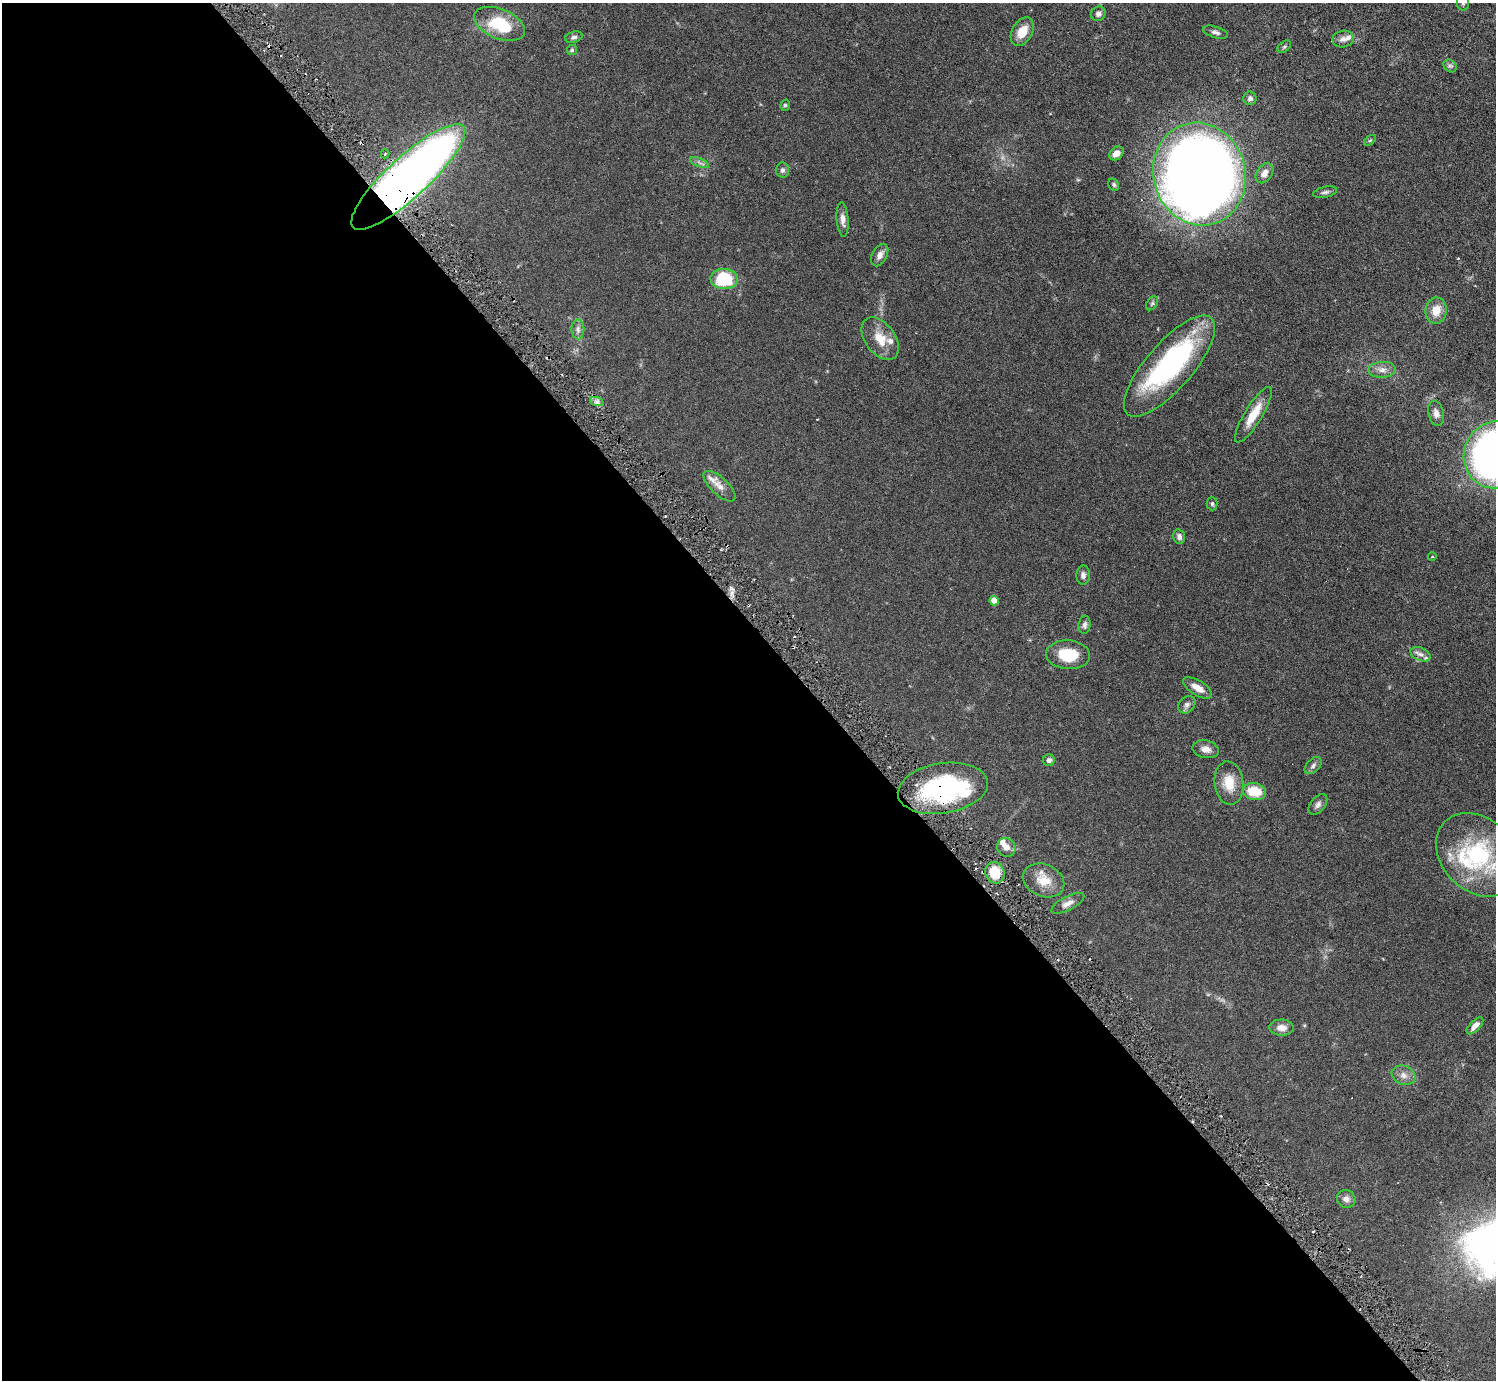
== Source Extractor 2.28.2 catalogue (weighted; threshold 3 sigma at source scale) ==
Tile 9 of 4 x 4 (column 1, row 3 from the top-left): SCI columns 1-1494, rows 1677-3054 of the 5977 x 5967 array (HDU 1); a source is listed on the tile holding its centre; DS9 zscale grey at full resolution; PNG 1498 x 1382 px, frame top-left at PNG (2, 3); each listed source drawn as its Kron ellipse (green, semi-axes under 4 px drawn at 4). Shown black and unused: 54% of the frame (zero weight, under 3 of 6 exposures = <1% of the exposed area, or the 3 px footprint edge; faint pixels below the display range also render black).
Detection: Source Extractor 2.28.2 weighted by HDU 2 'WHT'; one run over the whole footprint, this tile lists its part. Background 0.0941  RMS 0.0047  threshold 0.0192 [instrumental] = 3 sigma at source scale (4.09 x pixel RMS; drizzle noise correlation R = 1.36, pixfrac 0.8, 0.05/0.05 arcsec/px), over >= 5 px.
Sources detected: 78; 3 inside a brighter object's white glare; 6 cosmic-ray / hot-pixel residue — neither listed nor drawn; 7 inside a brighter listed object's ellipse — not listed separately; the other 62 listed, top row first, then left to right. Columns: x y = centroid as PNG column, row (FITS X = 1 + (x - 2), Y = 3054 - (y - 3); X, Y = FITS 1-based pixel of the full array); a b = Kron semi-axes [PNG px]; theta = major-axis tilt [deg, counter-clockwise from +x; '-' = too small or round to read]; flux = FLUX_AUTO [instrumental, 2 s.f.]
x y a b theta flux
1463 3 8 6 -90 0.98
1098 14 7 7 - 1.5
499 24 27 15 -22 18
1022 32 15 10 60 6.2
1215 32 13 5 -17 1.4
574 37 9 5 15 1.2
1343 39 11 8 10 2
1284 47 8 5 41 0.73
572 50 5 5 - 0.6
1450 66 7 6 - 0.9
1250 98 7 6 - 1.2
785 105 6 4 74 0.64
1370 140 7 3 36 0.53
1116 153 8 6 43 3
385 154 4 3 - 0.42
699 163 10 3 -21 0.94
782 170 7 6 - 1.1
1264 173 11 7 55 2.6
1199 174 52 46 -75 650
408 177 75 20 43 410
1114 185 6 5 - 0.66
1325 192 12 5 12 1.3
843 220 17 6 -86 2.2
880 255 12 7 62 2.5
724 279 14 10 -2 23
1152 303 8 5 54 0.74
1436 311 13 10 82 5.3
578 329 10 6 -89 1.6
880 339 24 15 -54 7.6
1169 366 64 23 49 58
1382 370 14 8 4 2.7
597 402 7 4 -18 1.1
1436 413 13 7 -77 2.2
1253 415 32 8 59 8.4
1495 455 34 31 71 200
719 486 20 8 -43 3.4
1212 504 6 5 - 0.68
1179 537 7 6 - 1.5
1432 557 4 3 - 0.32
1083 575 9 6 88 1.6
994 601 5 4 - 4
1085 625 9 6 82 1.2
1420 654 10 6 -24 1.8
1068 655 22 14 -4 14
1198 688 16 7 -31 3.9
1187 705 10 7 46 1.5
1206 749 13 9 -11 2.8
1049 760 6 5 - 1.4
1313 766 10 6 46 1.3
1229 783 22 14 -83 7.8
943 788 45 25 9 58
1254 792 12 8 -11 10
1318 804 12 7 51 1.7
1006 847 10 9 - 2.4
1478 855 47 36 -45 42
995 873 11 9 -66 10
1044 880 21 16 -24 7.3
1068 903 18 7 27 2.6
1475 1026 11 5 46 2.5
1282 1028 12 8 -3 3.1
1403 1075 12 9 -23 2.6
1346 1199 9 8 - 2
Overlapping masked pixels (flux is a lower limit): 2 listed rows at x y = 408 177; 943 788
Isophote crosses this tile's border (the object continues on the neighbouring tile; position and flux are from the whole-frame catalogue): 2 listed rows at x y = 1463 3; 1495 455